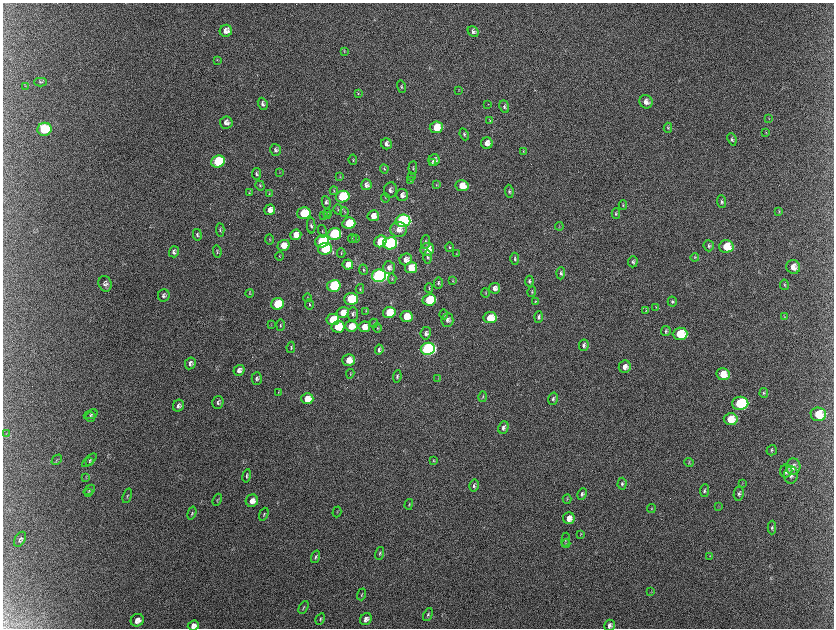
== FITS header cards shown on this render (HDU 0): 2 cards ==
NAXIS1  =                 1663 / length of data axis 1
NAXIS2  =                 1252 / length of data axis 2

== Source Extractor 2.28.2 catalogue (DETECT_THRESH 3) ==
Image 1663 x 1252 px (HDU 0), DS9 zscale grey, zoomed out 1/2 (1 PNG px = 2 x 2 image px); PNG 836 x 630 px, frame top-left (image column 1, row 1251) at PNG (3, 3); each listed source drawn as its Kron ellipse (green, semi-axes under 4 px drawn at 4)
Background 2220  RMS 34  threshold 103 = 3 sigma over >= 5 px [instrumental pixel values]
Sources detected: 229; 9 cannot appear on this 1/2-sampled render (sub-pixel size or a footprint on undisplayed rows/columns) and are neither listed nor drawn; the other 220 listed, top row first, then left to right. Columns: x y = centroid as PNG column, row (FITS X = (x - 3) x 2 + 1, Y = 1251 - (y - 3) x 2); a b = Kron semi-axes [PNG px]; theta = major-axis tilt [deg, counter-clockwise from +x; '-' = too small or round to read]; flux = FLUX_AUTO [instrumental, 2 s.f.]
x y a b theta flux
226 31 6 6 - 5.4e+04
474 31 6 5 - 2.4e+04
345 51 4 3 - 5.4e+03
218 60 3 2 - 4.1e+03
41 82 6 2 2 6.9e+03
26 86 3 2 - 3.4e+03
402 87 6 4 -73 9.6e+03
459 90 3 2 - 3.0e+03
359 93 4 3 - 6.8e+03
646 102 7 6 - 4.3e+04
263 104 6 4 -68 1.8e+04
488 104 3 2 - 3.2e+03
505 107 6 4 -69 1.4e+04
769 119 3 3 - 4.2e+03
490 120 4 3 - 5.1e+03
227 122 6 6 - 3.5e+04
437 127 6 5 - 1.7e+05
668 128 5 4 - 9.7e+03
45 129 7 6 - 4.7e+05
766 132 3 3 - 4.7e+03
465 134 6 4 -67 1.5e+04
732 139 6 4 -67 1.4e+04
487 143 6 6 - 5.1e+04
387 144 6 5 - 2.8e+04
276 150 6 5 - 1.8e+04
524 151 4 3 - 6.8e+03
353 160 5 2 - 5.8e+03
435 160 6 5 - 3.6e+04
219 162 7 6 - 6.4e+05
433 163 4 2 - 5.2e+03
413 168 7 3 86 9.3e+03
385 169 4 3 - 7.5e+03
280 173 2 2 - 3.0e+03
257 174 6 4 -79 1.6e+04
340 176 4 3 - 4.6e+03
412 176 3 3 - 5.6e+03
411 180 4 2 - 4.5e+03
260 185 5 4 - 9.7e+03
367 185 5 5 - 2.9e+04
437 185 4 3 - 4.2e+03
462 186 6 5 - 1.3e+05
391 190 8 6 82 2.7e+04
334 191 4 3 - 5.4e+03
510 191 6 4 -83 1.4e+04
250 193 3 3 - 5.1e+03
270 194 3 3 - 5.6e+03
403 195 6 6 - 3.7e+04
343 197 7 6 - 4.7e+05
386 198 4 3 - 5.5e+03
327 202 6 4 -81 1.7e+04
722 202 6 4 -85 1.5e+04
623 205 4 3 - 7.1e+03
338 209 5 2 - 4.9e+03
270 210 5 5 - 5.0e+04
779 211 4 4 - 6.1e+03
345 212 5 3 - 6.3e+03
304 213 6 5 - 3.4e+05
328 213 4 3 - 6.7e+03
616 214 5 4 - 1.0e+04
324 216 4 3 - 5.3e+03
328 216 4 3 - 6.8e+03
374 216 5 5 - 6.2e+04
403 221 7 6 - 1.9e+06
349 223 6 5 - 2.6e+05
312 226 8 4 -87 1.7e+04
560 226 4 2 - 4.3e+03
399 229 8 7 - 5.7e+04
221 230 7 3 -87 9.4e+03
323 231 6 2 -77 6.6e+03
335 234 7 6 - 7.1e+05
198 235 6 4 -79 1.5e+04
296 235 5 5 - 6.6e+04
356 238 3 2 - 3.9e+03
270 239 5 2 - 4.9e+03
353 239 4 3 - 5.0e+03
323 241 7 6 - 6.6e+05
381 241 6 5 - 2.6e+05
426 242 7 3 85 1.4e+04
391 243 7 6 - 1.2e+06
284 245 6 5 - 9.4e+04
709 246 5 5 - 1.5e+04
727 246 7 6 - 1.6e+05
450 247 4 4 - 8.3e+03
325 249 7 6 - 4.6e+05
428 249 7 6 - 1.0e+05
218 251 6 3 -85 8.2e+03
175 252 5 5 - 2.1e+04
342 253 4 3 - 6.3e+03
457 254 3 2 - 3.9e+03
280 256 4 3 - 5.5e+03
428 257 7 4 -89 1.7e+04
695 257 4 3 - 6.3e+03
406 259 6 5 - 4.2e+04
515 259 6 4 89 1.4e+04
633 262 5 5 - 1.4e+04
348 264 5 5 - 6.6e+04
794 267 7 6 - 6.0e+04
389 268 6 6 - 3.1e+04
411 268 6 5 - 1.5e+05
364 270 5 2 - 6.6e+03
561 273 6 4 87 1.5e+04
379 276 7 6 - 3.1e+06
393 279 5 3 - 7.4e+03
453 281 3 3 - 4.9e+03
530 281 5 4 - 1.2e+04
439 283 6 4 88 1.5e+04
106 284 8 6 -72 2.6e+04
785 285 5 4 - 1.1e+04
334 286 7 6 - 7.7e+05
429 288 5 2 - 5.2e+03
495 288 5 5 - 3.5e+04
360 289 5 3 - 6.7e+03
532 292 5 3 - 8.3e+03
250 293 4 3 - 7.9e+03
486 293 4 2 - 5.1e+03
164 295 6 6 - 2.0e+04
308 298 4 3 - 5.3e+03
351 299 7 6 - 3.1e+05
430 300 7 5 10 4.1e+05
536 301 4 3 - 6.4e+03
673 301 5 4 - 1.1e+04
278 304 6 5 - 3.1e+05
310 304 5 3 - 9.4e+03
656 307 4 2 - 4.2e+03
646 310 4 4 - 7.2e+03
366 311 4 3 - 5.3e+03
390 312 6 5 - 2.5e+05
343 313 6 5 - 9.9e+04
353 314 7 5 87 2.0e+04
444 314 5 3 - 7.0e+03
407 317 6 6 - 1.2e+05
539 317 5 4 - 1.7e+04
785 317 3 2 - 3.9e+03
491 318 6 5 - 2.0e+05
333 320 6 5 - 2.9e+05
448 320 7 6 - 2.5e+04
374 323 4 3 - 6.5e+03
272 325 3 2 - 3.8e+03
281 325 6 3 88 7.8e+03
352 326 6 5 - 1.2e+05
339 327 6 6 - 2.6e+05
365 327 6 5 - 7.7e+04
378 328 5 3 - 7.4e+03
666 331 5 4 - 1.3e+04
426 333 6 5 - 2.6e+04
681 334 7 6 - 2.9e+05
584 345 6 4 81 2.1e+04
291 347 6 3 81 1.1e+04
428 349 7 6 - 2.6e+06
380 350 5 4 - 2.0e+04
349 360 6 5 - 1.1e+05
191 363 6 5 - 2.3e+04
625 367 6 6 - 4.9e+04
239 370 6 5 - 3.1e+04
351 374 5 2 - 4.4e+03
724 374 7 6 - 1.3e+05
398 376 6 3 84 1.2e+04
257 378 6 5 - 1.7e+04
438 379 3 2 - 2.3e+03
279 392 4 2 - 3.2e+03
764 393 5 3 - 1.1e+04
483 397 5 3 - 1.0e+04
308 399 6 5 - 1.2e+05
554 399 6 4 77 1.7e+04
218 402 6 5 - 1.8e+04
741 403 8 6 1 7.0e+05
179 406 6 5 - 2.3e+04
91 414 7 3 22 1.1e+04
819 414 8 6 -4 1.7e+05
91 417 5 5 - 1.2e+04
731 419 7 6 - 1.5e+05
504 428 6 5 - 2.3e+04
7 433 3 2 - 3.8e+03
772 450 5 5 - 1.2e+04
57 460 6 1 45 5.0e+03
90 460 9 3 41 8.1e+03
434 461 4 3 - 4.7e+03
90 462 4 4 - 6.5e+03
689 463 4 4 - 8.2e+03
794 466 8 7 - 4.1e+04
787 471 6 6 - 3.7e+04
791 475 9 7 84 3.6e+04
247 476 7 4 79 1.2e+04
86 477 4 2 - 4.3e+03
743 483 3 2 - 3.2e+03
623 484 6 4 87 1.4e+04
474 486 6 5 - 1.7e+04
90 490 6 3 38 8.6e+03
705 491 6 4 82 1.4e+04
89 492 4 3 - 5.4e+03
582 494 6 4 62 1.7e+04
739 494 7 5 81 1.9e+04
128 496 7 2 70 4.8e+03
568 499 5 3 - 7.6e+03
218 500 6 2 68 6.2e+03
252 501 6 6 - 5.2e+04
409 504 5 3 - 7.2e+03
719 506 3 2 - 3.4e+03
652 509 4 3 - 5.8e+03
337 512 5 1 - 3.3e+03
192 513 7 3 74 8.0e+03
264 514 7 2 69 6.8e+03
569 518 6 6 - 6.6e+04
772 527 7 4 89 1.2e+04
581 534 4 3 - 5.6e+03
20 539 8 5 60 1.7e+04
566 540 7 3 84 1.1e+04
567 544 4 3 - 6.6e+03
380 553 6 3 73 1.0e+04
710 556 3 2 - 3.4e+03
316 557 6 3 73 1.3e+04
651 591 4 2 - 4.0e+03
362 594 6 3 72 7.8e+03
304 607 7 2 61 6.3e+03
428 615 7 4 65 1.3e+04
321 619 6 3 62 1.1e+04
366 619 6 5 - 3.6e+04
138 620 7 6 - 5.3e+04
610 625 6 5 - 2.8e+04
194 626 6 5 - 4.5e+04
At the frame edge (FLAGS 8, measured only in part): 2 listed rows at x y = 610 625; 194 626
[9 sub-pixel or undisplayed-footprint detections neither listed nor drawn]